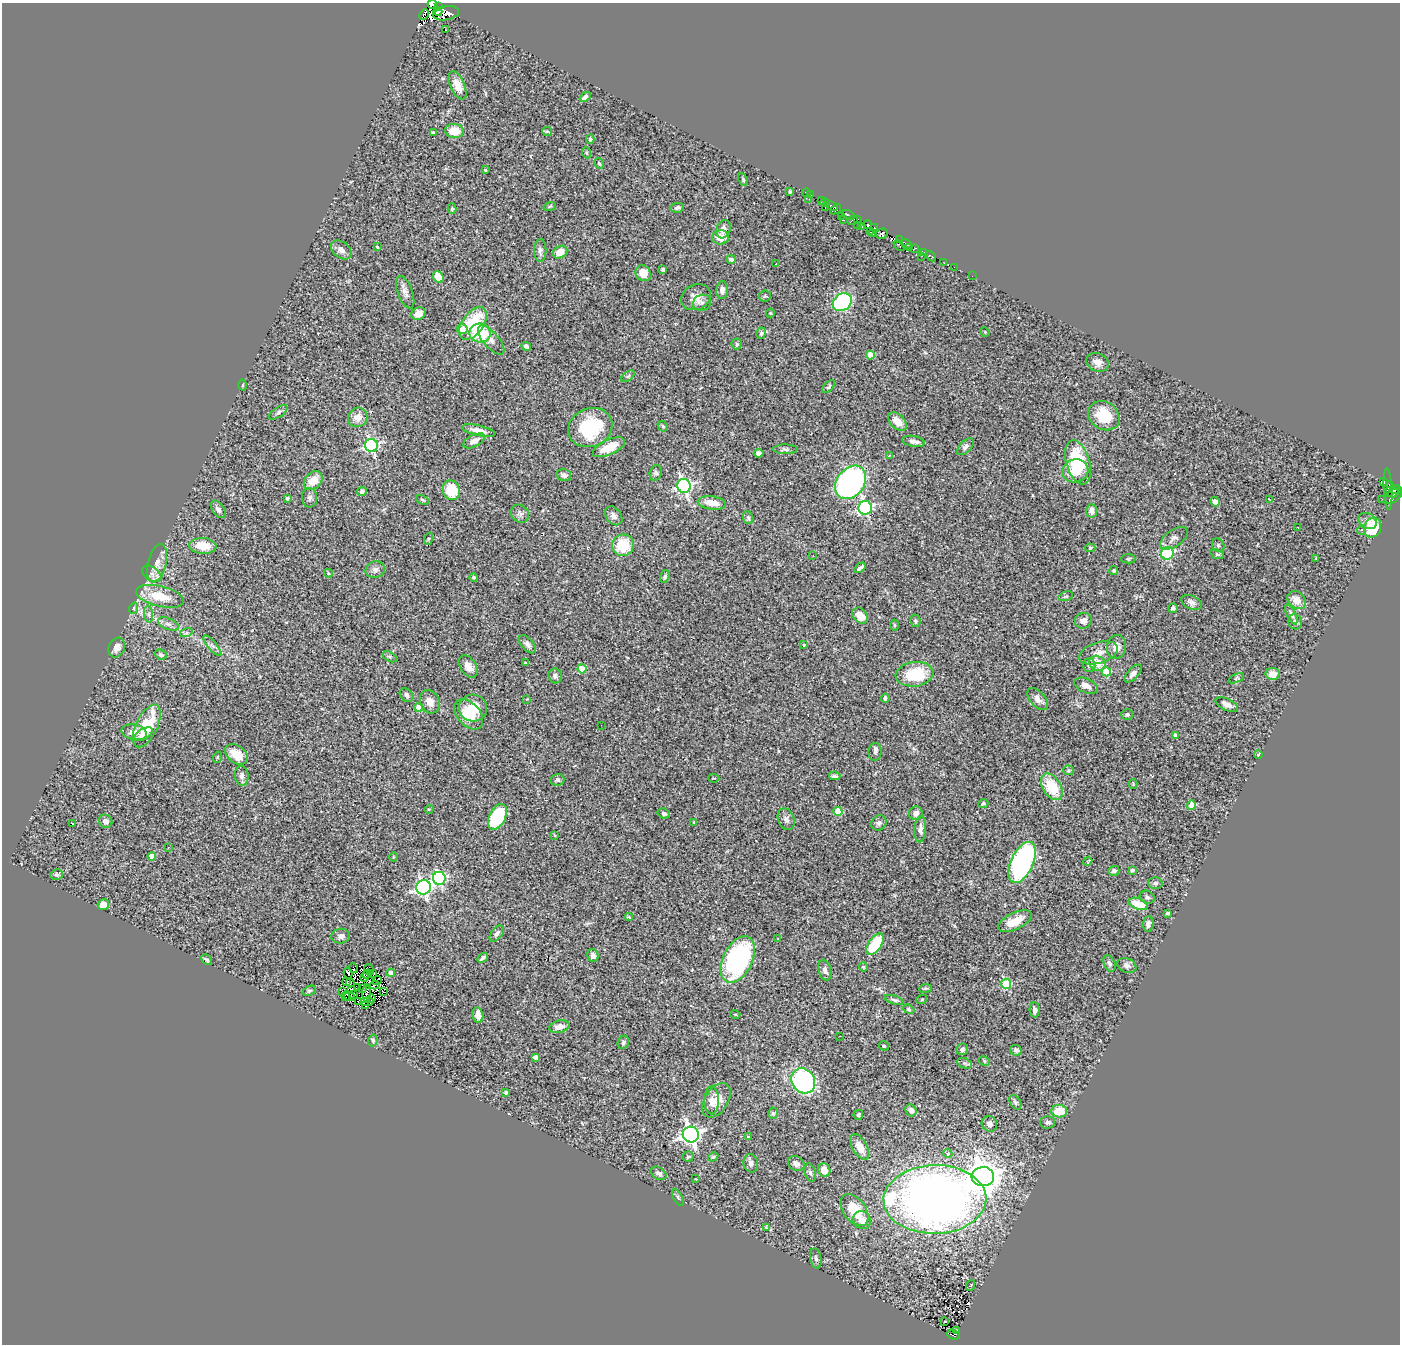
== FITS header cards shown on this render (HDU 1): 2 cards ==
NAXIS1  =                 1398
NAXIS2  =                 1342

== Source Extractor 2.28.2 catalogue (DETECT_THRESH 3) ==
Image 1398 x 1342 px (HDU 1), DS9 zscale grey, 1 PNG px = 1 image px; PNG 1402 x 1346 px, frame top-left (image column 1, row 1342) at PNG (2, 3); each listed source drawn as its Kron ellipse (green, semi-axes under 4 px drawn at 4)
Background 0.625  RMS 0.05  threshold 0.151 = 3 sigma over >= 5 px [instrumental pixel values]
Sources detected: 344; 13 with non-positive FLUX_AUTO (blend fragments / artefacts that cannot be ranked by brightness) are neither listed nor drawn; the other 331 listed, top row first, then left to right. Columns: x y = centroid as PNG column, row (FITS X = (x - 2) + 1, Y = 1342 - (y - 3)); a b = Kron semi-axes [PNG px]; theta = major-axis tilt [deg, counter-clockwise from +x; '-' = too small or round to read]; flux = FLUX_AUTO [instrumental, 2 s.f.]
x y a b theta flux
432 4 5 3 - 24
439 7 3 2 - 39
438 12 4 4 - 70
446 13 13 7 11 370
424 15 5 4 - 100
446 30 2 2 - 6.6
457 85 15 7 -66 43
585 97 6 4 41 9.9
454 131 9 7 -6 61
547 131 5 3 - 4.2
433 133 4 3 - 8.5
590 139 4 4 - 5.7
587 153 5 3 - 3.6
599 163 6 4 -61 5
485 170 3 3 - 4.5
743 180 7 4 -64 5
790 192 4 3 - 4.4
806 193 4 2 - 4.2
811 195 2 2 - 2
809 199 2 2 - 14
821 201 4 3 - 14
825 203 5 3 - 21
550 206 6 4 19 4.5
832 206 6 3 -22 93
677 208 7 4 10 10
825 208 3 2 - 11
452 209 5 4 - 4.3
836 209 6 3 38 57
848 215 6 4 -30 180
841 216 3 2 - 9.8
857 219 4 3 - 16
844 220 3 2 - 8.4
852 221 5 3 - 54
868 225 4 3 - 33
858 226 3 2 - 20
862 227 3 2 - 18
875 228 4 2 - 21
723 229 9 7 70 17
870 232 3 2 - 12
873 234 3 2 - 17
882 234 6 5 - 150
720 237 8 7 - 46
900 240 2 2 - 40
906 244 6 3 -31 150
899 245 6 3 -45 41
377 247 3 3 - 7.2
910 248 3 3 - 22
915 249 4 2 - 97
341 250 11 8 -40 17
540 250 11 6 90 11
560 252 7 6 - 38
924 252 3 3 - 49
922 256 4 2 - 4.7
931 256 6 4 -41 22
731 259 4 4 - 13
944 263 3 2 - 2.8
776 264 2 2 - 1.8
954 267 3 2 - 4
663 269 3 3 - 6.1
643 273 8 7 - 43
972 276 2 2 - 12
438 277 6 5 - 65
722 290 9 6 86 15
405 292 17 7 -69 21
765 296 6 5 - 4.8
696 297 15 12 27 30
842 302 10 8 40 430
702 303 9 8 - 12
770 313 4 4 - 3.4
418 314 7 6 - 29
473 323 18 10 55 160
462 329 5 5 - 38
985 332 5 4 - 3
480 333 10 9 - 140
761 333 5 4 - 8.6
491 340 18 8 -49 22
737 344 5 5 - 5.6
526 346 5 3 - 11
870 355 4 4 - 56
1098 362 11 9 -26 23
628 376 7 4 37 5.2
242 385 5 3 - 3.5
829 387 8 4 45 6.4
278 412 10 5 34 8.6
1104 416 16 13 -35 100
358 417 10 9 - 32
897 422 11 7 -44 47
663 426 6 4 -44 4.4
590 428 23 19 24 220
479 431 16 5 -14 31
474 441 12 6 27 21
914 441 11 5 -11 16
371 445 6 6 - 640
609 447 17 7 25 66
965 447 10 5 46 12
785 449 12 4 0 8.6
759 453 5 4 - 12
889 456 3 2 - 5.5
1078 462 23 11 -73 190
1075 471 13 11 18 57
656 473 8 6 73 8.9
564 475 7 6 - 14
313 481 10 8 46 47
851 482 18 13 53 970
1384 482 3 3 - 70
1389 484 3 3 - 70
684 486 7 6 - 850
1388 489 21 3 -87 89
1395 489 6 3 10 70
451 490 10 8 -67 100
362 491 5 4 - 10
1392 492 7 5 -16 74
1393 496 10 6 37 120
287 498 3 3 - 5.4
310 498 10 7 89 12
1270 499 3 2 - 3.5
1382 499 2 2 - 11
423 500 6 4 -28 5.6
1215 502 5 4 - 16
712 503 14 6 -7 46
865 508 7 6 - 610
218 509 10 6 -55 13
1092 511 7 5 -84 19
520 514 9 8 - 14
614 516 10 7 -52 15
748 518 6 5 - 5.8
1367 521 10 7 -31 19
1298 527 3 2 - 3.9
1373 528 10 8 67 120
1361 530 4 4 - 5.3
1174 538 16 8 35 18
428 539 6 4 72 4.2
623 545 11 10 - 110
1218 545 7 6 - 7
203 546 14 8 -4 64
1090 548 5 4 - 5.2
1167 553 6 6 - 310
1217 554 7 4 -19 5.9
813 556 2 2 - 2.7
1316 558 4 4 - 2.9
1128 559 7 4 3 5.9
157 563 19 9 76 35
860 568 6 3 33 8.7
375 570 9 8 - 15
1114 570 4 4 - 5.5
328 573 4 3 - 3.7
152 574 10 6 -35 16
474 577 4 4 - 5.1
665 577 6 4 72 7.8
160 596 24 10 -14 87
1066 596 7 4 18 5.4
1297 600 10 8 -42 36
1192 602 11 6 -26 14
134 608 6 3 70 4.5
1173 608 5 4 - 9
149 614 8 4 -82 8.7
1291 614 11 4 -63 9.2
860 616 9 6 -47 41
916 621 6 5 - 6.5
1083 621 8 8 - 20
1295 622 7 7 - 13
168 624 11 5 -24 15
894 625 5 3 - 3.7
186 633 6 4 18 6.3
527 644 11 5 -49 14
804 645 4 3 - 4.7
212 646 13 4 -50 13
1116 647 12 9 78 28
117 648 10 8 63 23
1099 653 20 10 17 37
161 655 6 5 - 6.7
390 657 8 4 -31 6.8
525 662 2 2 - 3
1097 663 8 7 - 55
1089 665 7 6 - 12
468 666 12 8 -56 28
582 669 4 4 - 79
1106 672 5 4 - 120
915 674 19 12 7 150
1133 674 11 5 46 14
1273 674 7 6 - 37
555 676 7 6 - 9.2
1236 678 8 4 24 5.8
1086 686 12 7 -23 29
406 695 8 6 -49 10
885 698 4 3 - 7.2
527 699 3 2 - 2.4
1038 699 13 7 -48 23
430 702 12 9 -65 29
1227 705 12 6 -25 20
419 707 4 4 - 40
473 708 14 13 - 71
469 714 17 11 -47 78
1127 715 6 5 - 7.2
601 725 2 2 - 2.1
147 726 23 11 64 140
134 732 13 7 -12 34
144 734 10 5 32 19
1175 735 4 3 - 6.6
875 752 9 6 88 9.4
236 754 13 8 -35 51
1258 754 4 3 - 4.4
218 757 6 3 70 3.3
1069 770 5 5 - 5.1
242 776 10 7 -86 12
835 776 6 4 -9 8.9
714 778 5 2 - 2.2
557 780 7 5 13 7.8
1133 784 4 4 - 3.2
1052 787 14 9 -59 110
983 803 5 4 - 6.1
1192 805 4 4 - 69
429 809 5 3 - 2.9
838 811 4 4 - 81
916 813 7 6 - 16
664 814 6 5 - 6.4
497 817 14 8 63 220
786 819 11 8 -66 14
106 821 7 6 - 16
694 822 3 2 - 3.2
73 823 3 2 - 4.1
879 823 8 7 - 11
920 829 13 6 86 16
554 835 4 2 - 2.5
168 848 2 2 - 2.5
152 856 4 4 - 38
393 857 4 3 - 2.7
1088 861 5 2 - 2.8
1022 862 22 11 66 770
1132 870 4 4 - 5.9
1114 871 5 4 - 11
57 875 6 5 - 7.5
439 878 6 6 - 540
1155 883 7 6 - 9.3
423 887 7 7 - 930
1147 897 7 6 - 9.8
1138 904 10 5 -20 82
103 905 6 5 - 39
1168 913 4 3 - 4.5
629 917 4 3 - 3.3
1015 921 18 8 25 51
1148 924 7 5 85 13
497 934 9 5 52 10
341 936 9 7 6 17
778 938 3 2 - 3.4
875 944 12 6 56 150
593 956 6 5 - 18
483 958 6 3 38 8.2
207 960 6 3 -44 6
738 960 25 14 64 550
1109 964 9 5 -68 10
1127 965 10 7 -24 14
863 967 5 4 - 3.6
353 968 5 2 - 0.53
369 969 5 3 - 2.1
825 970 10 6 -74 13
348 973 5 2 - 2.3
372 973 3 2 - 2.2
391 973 4 4 - 34
367 974 5 2 - 3.1
364 978 3 2 - 0.54
377 981 5 3 - 0.17
346 982 3 2 - 0.94
350 983 4 2 - 3.1
1006 984 5 5 - 220
375 985 5 2 - 2.2
357 988 4 2 - 0.36
926 988 6 2 7 4
362 989 3 2 - 4.3
352 990 2 2 - 3.2
309 991 7 4 28 5.5
342 991 3 3 - 6.6
383 992 4 2 - 2.3
366 993 8 2 89 1.8
354 995 2 2 - 4.2
349 996 6 2 -29 2.6
346 997 2 2 - 0.45
371 998 4 3 - 1.5
922 999 5 3 - 3.2
894 1000 10 3 -18 6.8
359 1001 3 2 - 3.7
367 1002 6 3 6 5
366 1006 3 2 - 5.5
909 1009 6 4 -23 4.8
1035 1010 7 5 -89 12
735 1014 5 3 - 3
478 1015 8 5 -77 29
559 1027 10 6 13 23
840 1036 2 2 - 2.3
373 1040 6 4 80 5.5
623 1042 7 5 66 7.2
884 1046 5 4 - 4.5
962 1049 6 5 - 11
1016 1050 6 5 - 7.7
536 1057 4 4 - 10
984 1061 6 4 -26 5
965 1063 8 4 -19 6.3
803 1081 13 11 -54 560
506 1092 4 3 - 4.6
712 1100 14 7 90 23
716 1100 19 11 57 42
1015 1102 8 5 -58 8.4
911 1110 6 5 - 14
1059 1111 8 6 -2 82
773 1113 5 5 - 5.4
858 1115 5 4 - 6.1
1048 1122 7 6 - 9.4
989 1124 8 7 - 15
691 1134 8 8 - 1600
748 1137 4 4 - 2.4
860 1147 14 7 -60 37
948 1153 5 4 - 11
688 1157 6 5 - 5.8
713 1157 5 3 - 4.4
751 1163 9 7 -79 13
796 1163 9 7 -32 14
824 1170 7 6 - 30
659 1173 8 6 -35 13
810 1173 9 5 -74 8
983 1177 11 9 5 5800
696 1179 3 2 - 2.2
678 1198 9 4 -63 5.5
935 1199 51 34 1 3100
855 1210 18 11 -54 88
862 1220 9 8 - 22
766 1227 3 3 - 2.8
816 1258 10 5 -80 9.3
971 1285 5 3 - 2.8
945 1321 3 2 - 9.1
957 1331 3 2 - 4.1
954 1335 6 4 -16 54
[13 non-positive-flux detections neither listed nor drawn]